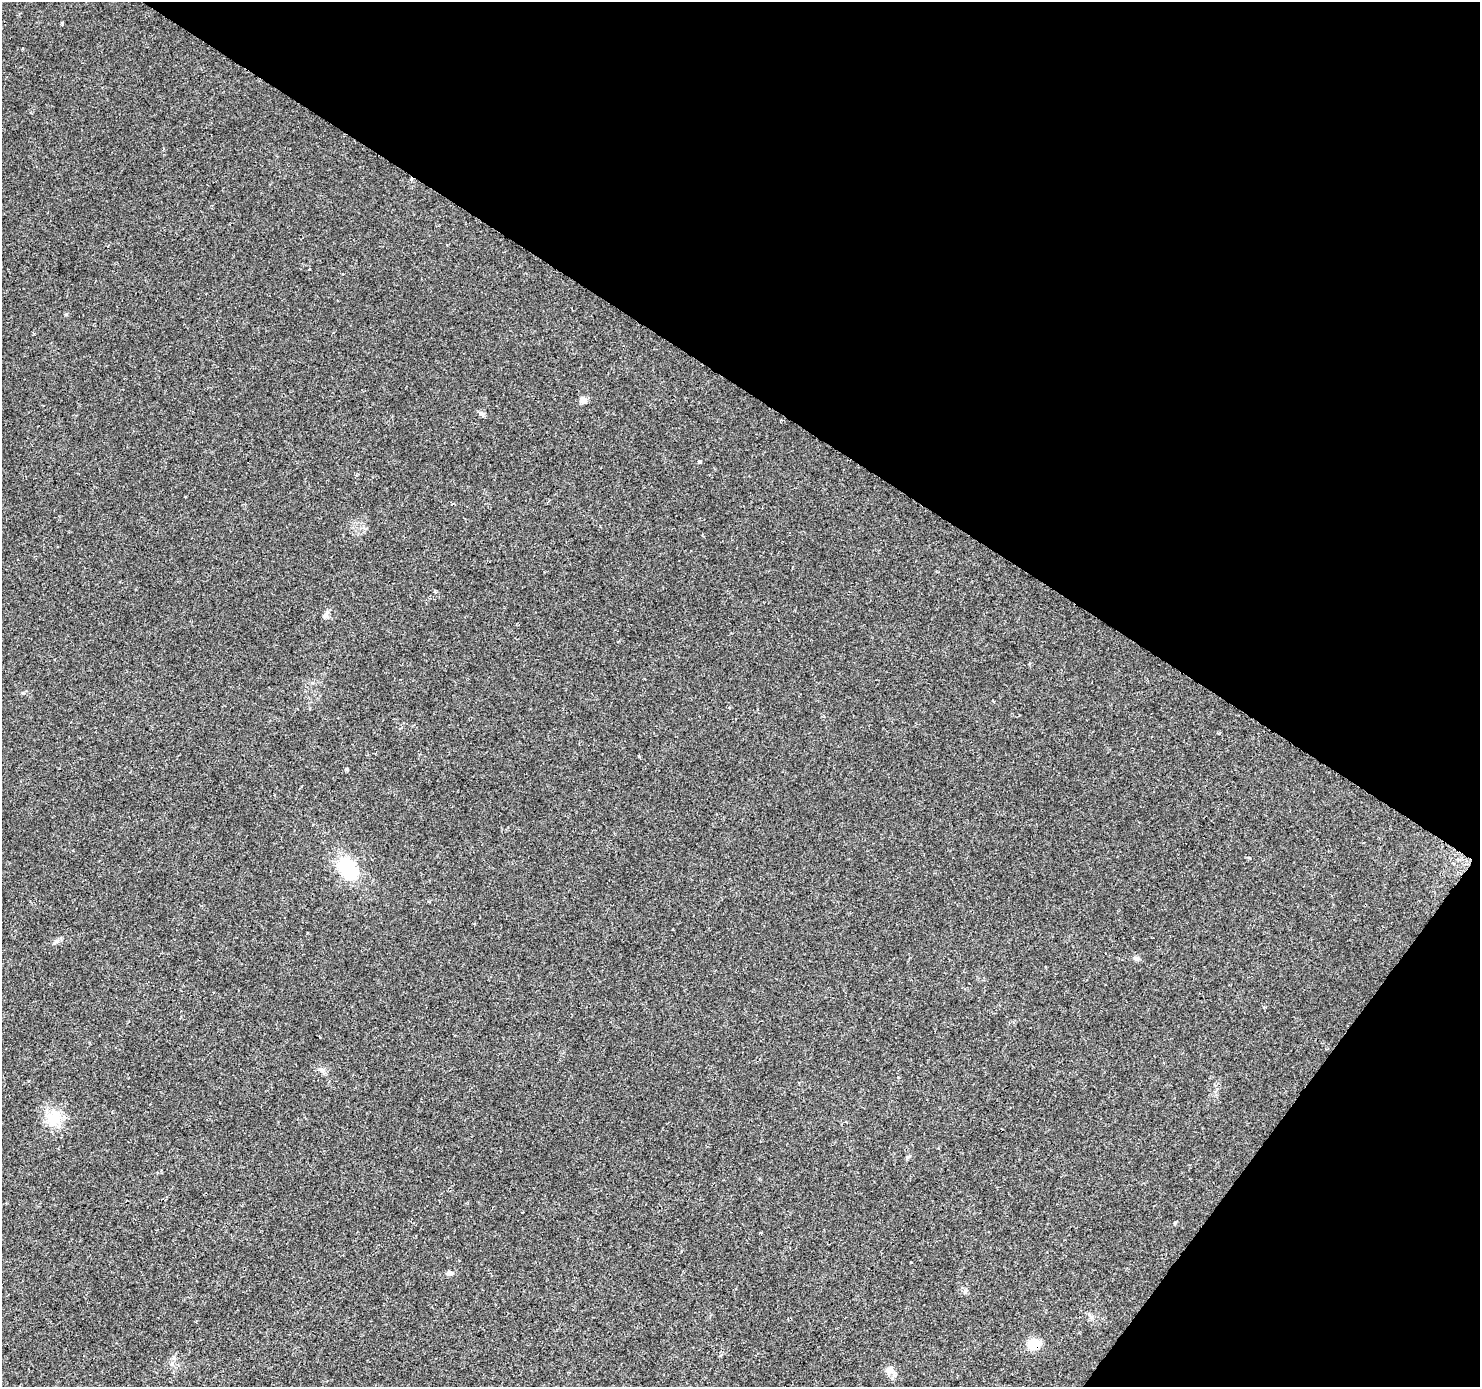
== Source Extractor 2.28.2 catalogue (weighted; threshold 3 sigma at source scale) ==
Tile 8 of 4 x 4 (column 4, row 2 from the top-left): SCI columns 4453-5930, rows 3032-4416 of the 5936 x 5993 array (HDU 1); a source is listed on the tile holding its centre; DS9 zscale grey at full resolution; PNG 1482 x 1389 px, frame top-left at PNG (2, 2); no overlay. Shown black and unused: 33% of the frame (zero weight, under 2 of 3 exposures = <1% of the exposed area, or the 3 px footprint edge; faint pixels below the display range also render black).
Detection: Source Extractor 2.28.2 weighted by HDU 2 'WHT'; one run over the whole footprint, this tile lists its part. Background 0.0372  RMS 0.0044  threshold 0.0198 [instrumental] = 3 sigma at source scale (4.5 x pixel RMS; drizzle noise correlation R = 1.50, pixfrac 1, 0.0396/0.0396 arcsec/px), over >= 5 px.
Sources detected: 19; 1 cosmic-ray / hot-pixel residue — not listed; the other 18 listed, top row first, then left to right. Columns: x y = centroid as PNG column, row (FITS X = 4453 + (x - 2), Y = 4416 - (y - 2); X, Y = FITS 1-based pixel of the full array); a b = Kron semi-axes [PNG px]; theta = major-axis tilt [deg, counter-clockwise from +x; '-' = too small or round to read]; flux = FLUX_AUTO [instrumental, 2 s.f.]
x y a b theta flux
62 23 6 2 84 0.7
309 270 3 3 - 1.5
583 400 8 7 - 2.5
482 414 8 5 -20 1.1
699 461 3 3 - 3.7
435 592 4 3 - 0.51
325 616 10 7 57 1.4
993 701 4 2 - 0.36
639 756 3 3 - 2.2
347 769 4 3 - 0.74
347 869 26 17 -50 22
57 941 7 4 19 1
1137 958 8 6 -16 1.2
54 1118 22 18 63 10
1175 1223 5 4 - 0.5
449 1273 10 6 20 1.3
1033 1344 15 13 14 7
889 1370 11 9 54 2.4
Overlapping masked pixels (flux is a lower limit): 1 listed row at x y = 1033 1344
Unlisted compact peaks at least as high as the median listed source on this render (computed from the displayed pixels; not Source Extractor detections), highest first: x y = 320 1069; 66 314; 965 1292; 23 693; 907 1157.